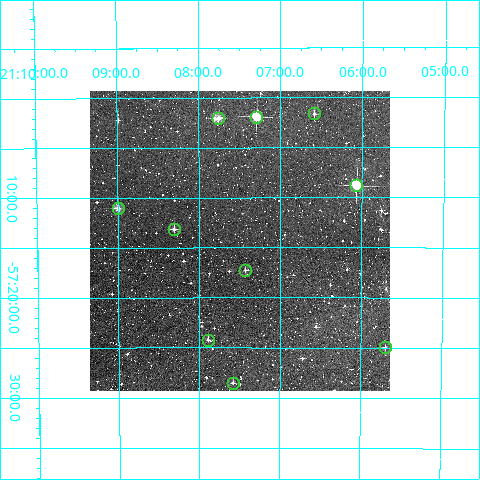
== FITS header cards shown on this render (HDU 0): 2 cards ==
NAXIS1  =                  300
NAXIS2  =                  300

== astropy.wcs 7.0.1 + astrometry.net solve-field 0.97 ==
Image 300 x 300 px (HDU 0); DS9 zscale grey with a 90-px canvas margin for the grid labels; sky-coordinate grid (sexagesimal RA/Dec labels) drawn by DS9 from the SOLVED WCS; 10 Tycho-2 reference stars matched to detected sources circled (green)
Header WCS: RA---TAN/DEC--TAN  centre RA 21:07:30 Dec -57:14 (316.87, -57.24 deg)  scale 6 arcsec/px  FOV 30.0' x 30.0'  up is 0 deg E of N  parity normal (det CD < 0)
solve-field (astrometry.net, Tycho-2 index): VERIFIED the header's WCS against the Tycho-2 star catalogue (verified at 2 index scales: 7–10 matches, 0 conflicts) and refined it, rather than solving blind
Solved WCS: RA---TAN-SIP/DEC--TAN-SIP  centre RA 21:07:30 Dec -57:14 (316.87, -57.24 deg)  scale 6 arcsec/px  FOV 30.0' x 30.0'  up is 0 deg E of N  parity normal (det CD < 0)
The solver's refit moves the header's centre by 1.7 arcsec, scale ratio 1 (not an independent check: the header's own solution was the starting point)
Tycho-2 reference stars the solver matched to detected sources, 10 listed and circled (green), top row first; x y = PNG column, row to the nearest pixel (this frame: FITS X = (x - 90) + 1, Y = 300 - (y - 91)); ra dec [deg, ICRS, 3 dp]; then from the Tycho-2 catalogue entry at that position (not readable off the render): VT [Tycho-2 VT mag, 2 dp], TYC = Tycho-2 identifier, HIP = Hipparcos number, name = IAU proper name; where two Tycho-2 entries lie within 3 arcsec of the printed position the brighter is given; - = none
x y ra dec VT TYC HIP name
314 113 316.646 -57.026 11.06 8800-711-1 - -
256 117 316.823 -57.032 8.93 8801-1044-1 104256 -
218 118 316.939 -57.034 10.59 8801-1075-1 - -
356 185 316.517 -57.147 8.22 8800-73-1 104152 -
118 208 317.249 -57.184 10.46 8801-568-1 - -
174 229 317.076 -57.219 10.70 8801-713-1 - -
245 270 316.857 -57.287 11.49 8801-1037-1 - -
208 340 316.973 -57.403 11.26 8801-659-1 - -
385 347 316.424 -57.415 11.99 8800-441-1 - -
233 383 316.896 -57.475 12.21 8801-898-1 - -